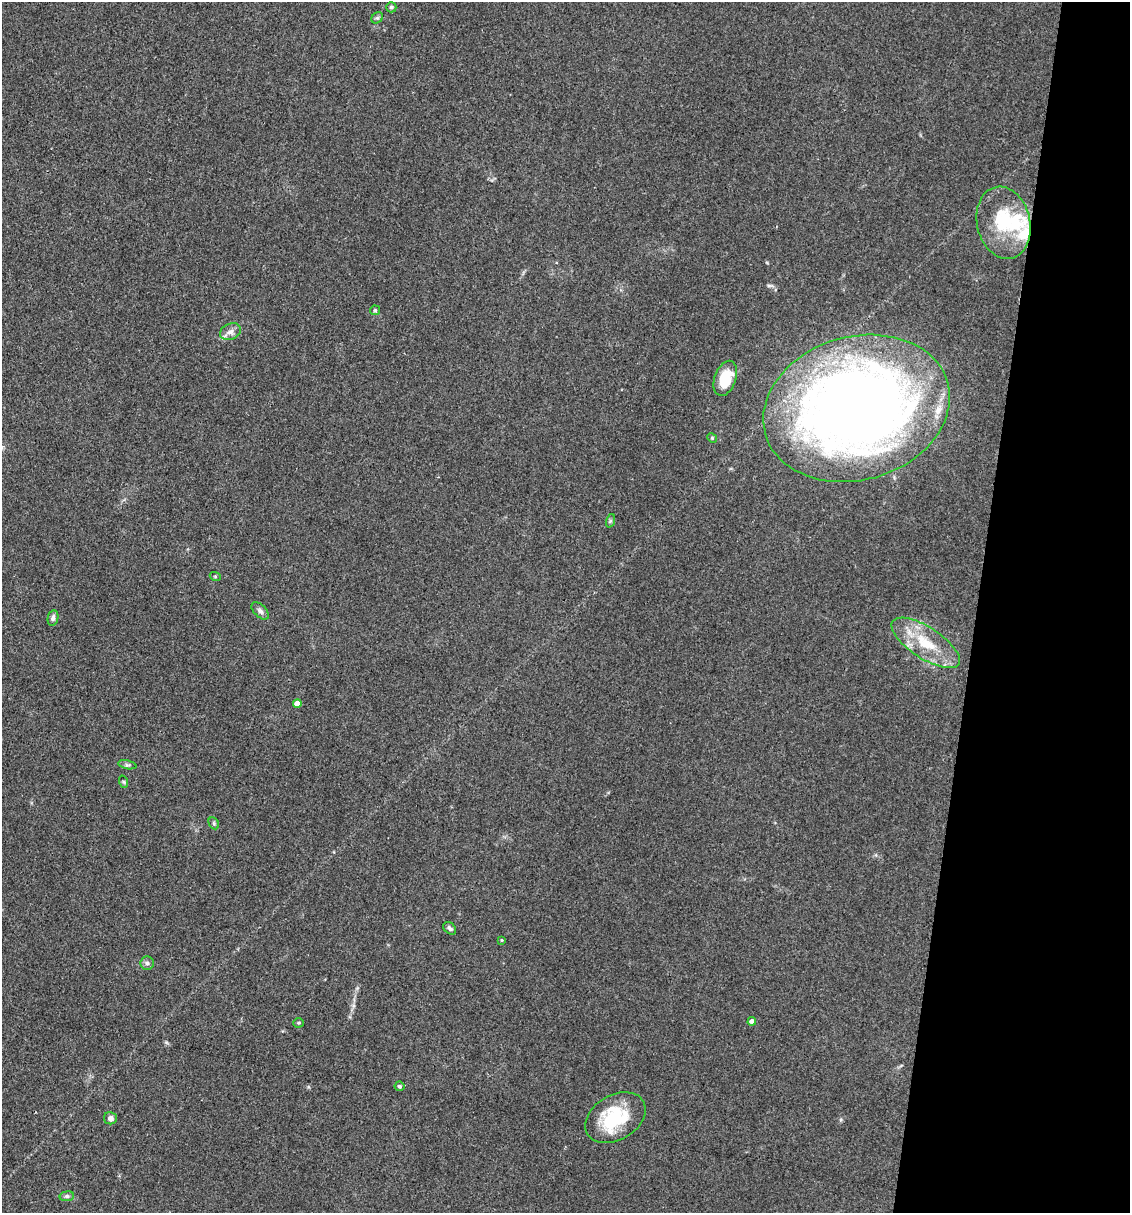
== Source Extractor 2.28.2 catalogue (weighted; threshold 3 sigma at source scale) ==
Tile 8 of 4 x 4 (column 4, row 2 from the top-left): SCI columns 3616-4743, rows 2421-3631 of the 4857 x 4841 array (HDU 1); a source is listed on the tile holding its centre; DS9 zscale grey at full resolution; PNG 1132 x 1215 px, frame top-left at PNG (2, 2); each listed source drawn as its Kron ellipse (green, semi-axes under 4 px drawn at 4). Shown black and unused: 14% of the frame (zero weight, under 3 of 4 exposures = <1% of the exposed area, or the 3 px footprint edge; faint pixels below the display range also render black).
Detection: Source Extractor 2.28.2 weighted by HDU 2 'WHT'; one run over the whole footprint, this tile lists its part. Background 0.11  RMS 0.0062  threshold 0.0281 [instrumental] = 3 sigma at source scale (4.5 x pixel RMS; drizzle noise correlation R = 1.50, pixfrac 1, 0.05/0.05 arcsec/px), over >= 5 px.
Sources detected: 30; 1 inside a brighter object's white glare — neither listed nor drawn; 3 inside a brighter listed object's ellipse — not listed separately; the other 26 listed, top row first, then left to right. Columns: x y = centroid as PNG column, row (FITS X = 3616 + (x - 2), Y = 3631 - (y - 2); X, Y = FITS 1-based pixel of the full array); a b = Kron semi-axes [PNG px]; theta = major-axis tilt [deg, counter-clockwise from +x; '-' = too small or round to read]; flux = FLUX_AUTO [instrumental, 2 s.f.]
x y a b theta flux
391 7 5 5 - 1.1
377 18 6 5 - 1.2
1003 223 36 26 -77 38
375 310 5 5 - 0.85
230 332 11 8 25 3.5
725 378 18 10 70 18
856 408 95 72 16 780
712 438 5 4 - 0.77
610 521 7 4 71 0.93
215 576 5 3 - 0.63
260 611 11 6 -45 2
53 618 8 5 78 1.9
926 643 39 15 -33 25
297 704 4 4 - 8
127 765 9 3 -12 1.2
124 782 6 4 -71 0.8
214 823 6 4 -62 0.94
450 928 7 5 -43 1.5
502 940 4 3 - 0.62
147 963 6 6 - 1.8
752 1021 4 4 - 3.9
298 1023 5 4 - 0.78
399 1086 5 4 - 1.2
110 1118 6 6 - 2.7
615 1118 32 22 31 34
67 1196 7 5 8 1.4
Overlapping masked pixels (flux is a lower limit): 1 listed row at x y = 856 408